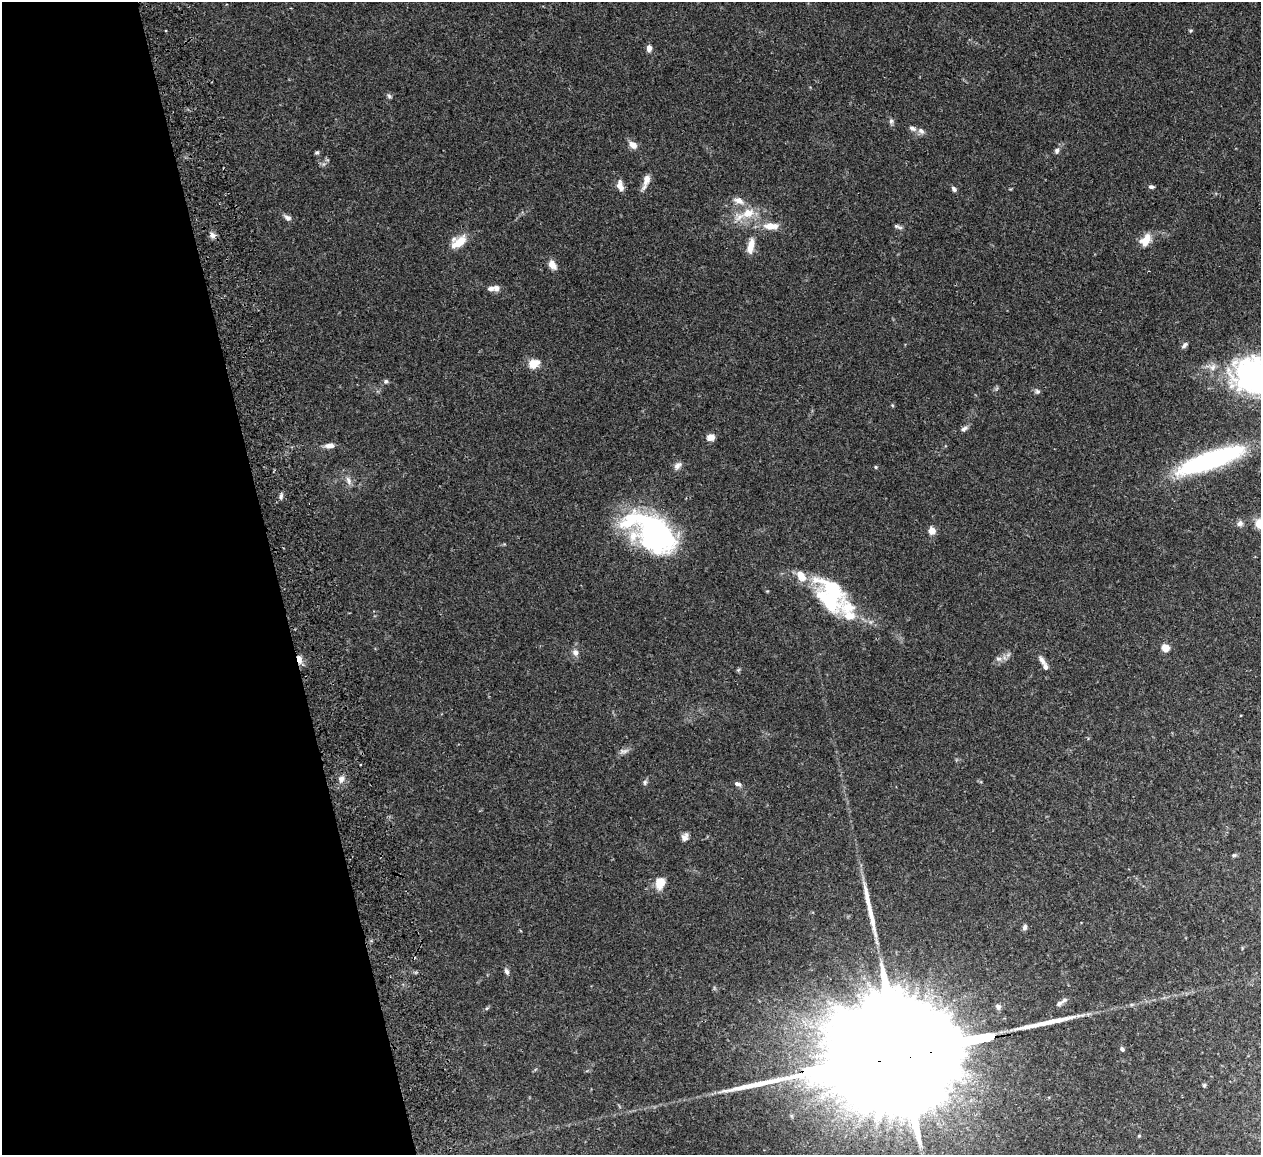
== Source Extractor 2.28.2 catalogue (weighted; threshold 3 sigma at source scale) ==
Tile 5 of 4 x 4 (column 1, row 2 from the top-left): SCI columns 57-1315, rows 2466-3618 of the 5149 x 5047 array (HDU 1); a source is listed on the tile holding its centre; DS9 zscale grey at full resolution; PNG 1263 x 1157 px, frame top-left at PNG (2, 2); no overlay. Shown black and unused: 22% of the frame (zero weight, under 2 of 3 exposures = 3% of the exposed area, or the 3 px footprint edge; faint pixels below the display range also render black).
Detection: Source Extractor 2.28.2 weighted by HDU 2 'WHT'; one run over the whole footprint, this tile lists its part. Background 0.0823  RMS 0.0059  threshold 0.0264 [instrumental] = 3 sigma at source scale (4.5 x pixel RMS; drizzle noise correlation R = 1.50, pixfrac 1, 0.05/0.05 arcsec/px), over >= 5 px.
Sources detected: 75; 3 inside a brighter object's white glare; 1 cosmic-ray / hot-pixel residue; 2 long thin detections or spike segments (spike, bleed or trail) — not listed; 6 inside a brighter listed object's ellipse — not listed separately; the other 63 listed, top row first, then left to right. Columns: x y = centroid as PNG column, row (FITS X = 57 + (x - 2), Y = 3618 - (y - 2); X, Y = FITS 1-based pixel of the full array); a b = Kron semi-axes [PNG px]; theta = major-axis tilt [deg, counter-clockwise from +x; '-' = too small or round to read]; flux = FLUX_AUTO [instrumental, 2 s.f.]
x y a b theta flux
1191 31 5 4 - 0.73
649 48 8 6 -90 2.6
389 96 7 5 -30 1.1
891 121 7 6 - 1.5
912 128 10 7 -30 2.3
633 145 10 7 -38 4.4
1057 151 8 6 69 1.8
317 152 5 5 - 0.91
646 181 20 7 72 4.8
620 186 15 8 -74 4.1
1151 187 6 4 -6 1.5
954 189 7 5 -52 1.6
739 200 14 8 -21 4.5
748 213 20 13 22 11
287 218 11 6 -32 2.2
771 226 20 9 1 7.6
896 226 8 5 -13 1.3
212 235 9 6 -61 2.3
1146 240 15 10 54 8.6
458 242 17 10 33 12
751 245 21 8 79 7.2
552 265 12 8 -56 4
496 288 7 7 - 2.8
1184 345 9 5 49 1.8
534 364 12 9 20 7.7
1252 378 46 42 -61 100
386 381 6 5 - 1.2
1037 391 7 6 - 1.4
892 405 5 3 - 0.57
964 429 10 6 39 1.9
711 437 9 7 20 3.9
329 445 13 6 3 3.2
1211 460 70 16 19 110
678 465 12 8 47 2.6
876 467 5 4 - 0.74
348 480 12 7 -64 2.8
281 496 8 4 77 1.4
1240 523 8 7 - 2.2
932 531 8 7 - 4.3
653 533 51 29 -34 140
801 576 16 10 -52 8
831 599 31 24 -52 37
1165 648 6 6 - 6.7
575 652 9 8 - 2.7
299 659 10 5 -77 4.4
998 659 9 4 0 1.7
1042 660 14 6 -56 2.8
738 670 6 4 45 0.74
624 751 13 6 5 2.2
341 779 9 8 - 2.9
645 782 7 6 - 1.3
737 784 9 5 -26 1.8
685 837 9 7 71 2.7
1234 855 7 4 43 0.87
660 883 13 10 70 8.1
1025 927 7 5 76 1.5
506 971 9 6 -69 1.7
1059 1003 11 7 27 2.5
998 1007 8 7 - 2.1
1122 1049 5 4 - 1.4
897 1054 120 23 10 65000
1204 1085 5 5 - 0.79
1139 1136 5 4 - 0.64
Overlapping masked pixels (flux is a lower limit): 2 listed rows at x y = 299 659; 897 1054
Isophote crosses this tile's border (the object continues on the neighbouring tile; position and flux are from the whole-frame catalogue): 1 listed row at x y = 1252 378